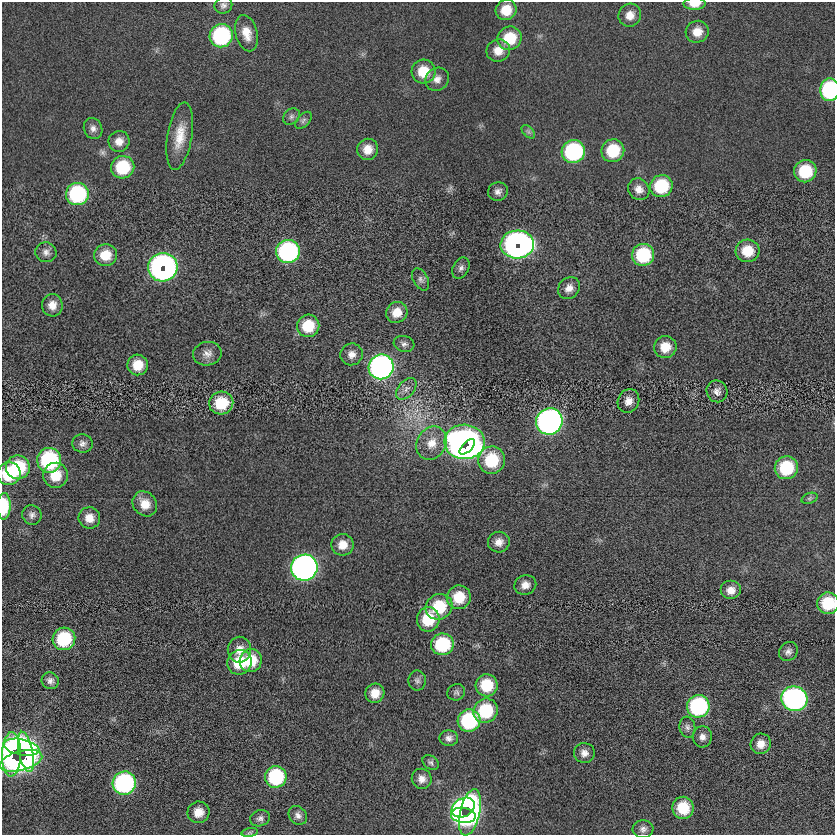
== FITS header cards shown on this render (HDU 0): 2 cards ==
NAXIS1  =                  833
NAXIS2  =                  833

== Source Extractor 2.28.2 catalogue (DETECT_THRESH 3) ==
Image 833 x 833 px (HDU 0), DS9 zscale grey, 1 PNG px = 1 image px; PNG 837 x 837 px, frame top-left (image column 1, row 833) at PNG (2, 2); each listed source drawn as its Kron ellipse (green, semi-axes under 4 px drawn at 4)
Background -0.0585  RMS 5.4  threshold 16.2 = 3 sigma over >= 5 px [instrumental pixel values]
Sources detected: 112; all 112 listed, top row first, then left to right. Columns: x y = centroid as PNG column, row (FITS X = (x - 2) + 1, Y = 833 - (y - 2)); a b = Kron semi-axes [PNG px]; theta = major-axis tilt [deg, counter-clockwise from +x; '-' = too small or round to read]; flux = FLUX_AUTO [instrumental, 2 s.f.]
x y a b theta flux
694 4 11 6 1 4300
223 5 9 8 - 1400
506 10 10 10 - 7000
630 15 12 11 - 3700
697 32 11 11 - 4600
246 33 18 11 -76 5500
221 36 12 11 - 46000
509 38 12 11 - 13000
498 51 12 11 - 4500
423 72 12 12 - 9000
437 79 12 11 - 2700
830 90 11 9 87 40000
291 117 9 7 45 1200
303 120 10 6 46 1100
93 129 10 9 - 1900
528 132 8 5 -45 890
180 136 34 12 80 8600
119 141 10 10 - 3400
368 149 11 10 - 4500
573 151 12 11 - 45000
613 151 12 11 - 14000
123 167 12 11 - 18000
805 171 11 11 - 15000
661 186 11 11 - 19000
639 189 11 10 - 3100
498 192 10 9 - 1900
77 194 11 11 - 40000
517 244 17 14 3 180000
748 251 12 11 - 8500
46 252 10 10 - 1900
288 252 12 11 - 66000
105 255 11 11 - 7200
643 255 11 11 - 22000
163 267 15 14 - 160000
461 268 11 7 63 1500
421 279 12 7 -62 1400
569 288 12 10 43 2800
52 305 11 10 - 3600
397 312 11 10 - 5000
308 326 11 11 - 12000
404 344 10 8 -17 1500
665 347 11 11 - 6600
207 354 14 11 11 2900
351 354 11 10 - 2700
138 365 10 10 - 7200
381 367 12 12 - 150000
406 389 12 8 51 2200
717 391 11 10 - 2200
628 401 12 10 64 3000
221 403 12 11 - 13000
549 421 13 13 - 160000
464 442 20 17 -2 240000
82 443 10 9 - 1800
432 443 17 14 59 6200
467 447 10 4 44 84000
49 460 12 12 - 37000
491 460 14 13 - 16000
18 467 12 12 - 17000
786 468 12 11 - 18000
9 474 11 11 - 18000
56 475 12 12 - 7900
809 498 8 5 20 740
145 504 13 11 -50 5200
4 506 13 7 89 13000
32 515 10 9 - 1600
89 518 11 10 - 4000
499 542 11 10 - 2900
343 545 11 11 - 4500
304 568 13 13 - 210000
525 585 11 9 19 3000
731 590 10 9 - 3300
459 597 12 11 - 9700
828 603 11 10 - 14000
439 607 14 12 35 15000
428 619 12 11 - 13000
64 639 11 11 - 23000
442 644 11 11 - 23000
239 650 13 11 81 4000
788 651 10 8 45 1700
251 660 11 11 - 10000
240 662 12 11 - 13000
417 680 10 8 -89 1400
50 681 9 8 - 1700
487 685 11 11 - 13000
456 692 9 8 - 1100
375 693 10 9 - 5000
794 699 13 12 - 110000
698 706 11 11 - 47000
486 711 12 11 - 21000
469 721 11 11 - 34000
687 727 10 8 -83 1400
702 737 10 9 - 2200
449 738 9 8 - 1800
761 744 10 10 - 3600
21 747 18 8 -12 57000
26 752 20 7 -78 51000
584 753 10 10 - 2400
11 754 22 9 89 48000
21 761 22 9 15 54000
431 762 9 6 -37 1000
276 777 11 10 - 29000
422 779 10 9 - 2600
124 783 12 11 - 68000
463 808 12 9 29 51000
683 808 11 10 - 12000
198 812 11 10 - 4600
470 812 24 10 76 67000
298 815 10 8 -51 1800
463 815 12 7 -9 45000
260 818 10 8 18 1400
643 829 10 9 - 1800
250 833 8 4 8 650
At the frame edge (FLAGS 8, measured only in part): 4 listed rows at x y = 694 4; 830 90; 4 506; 828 603